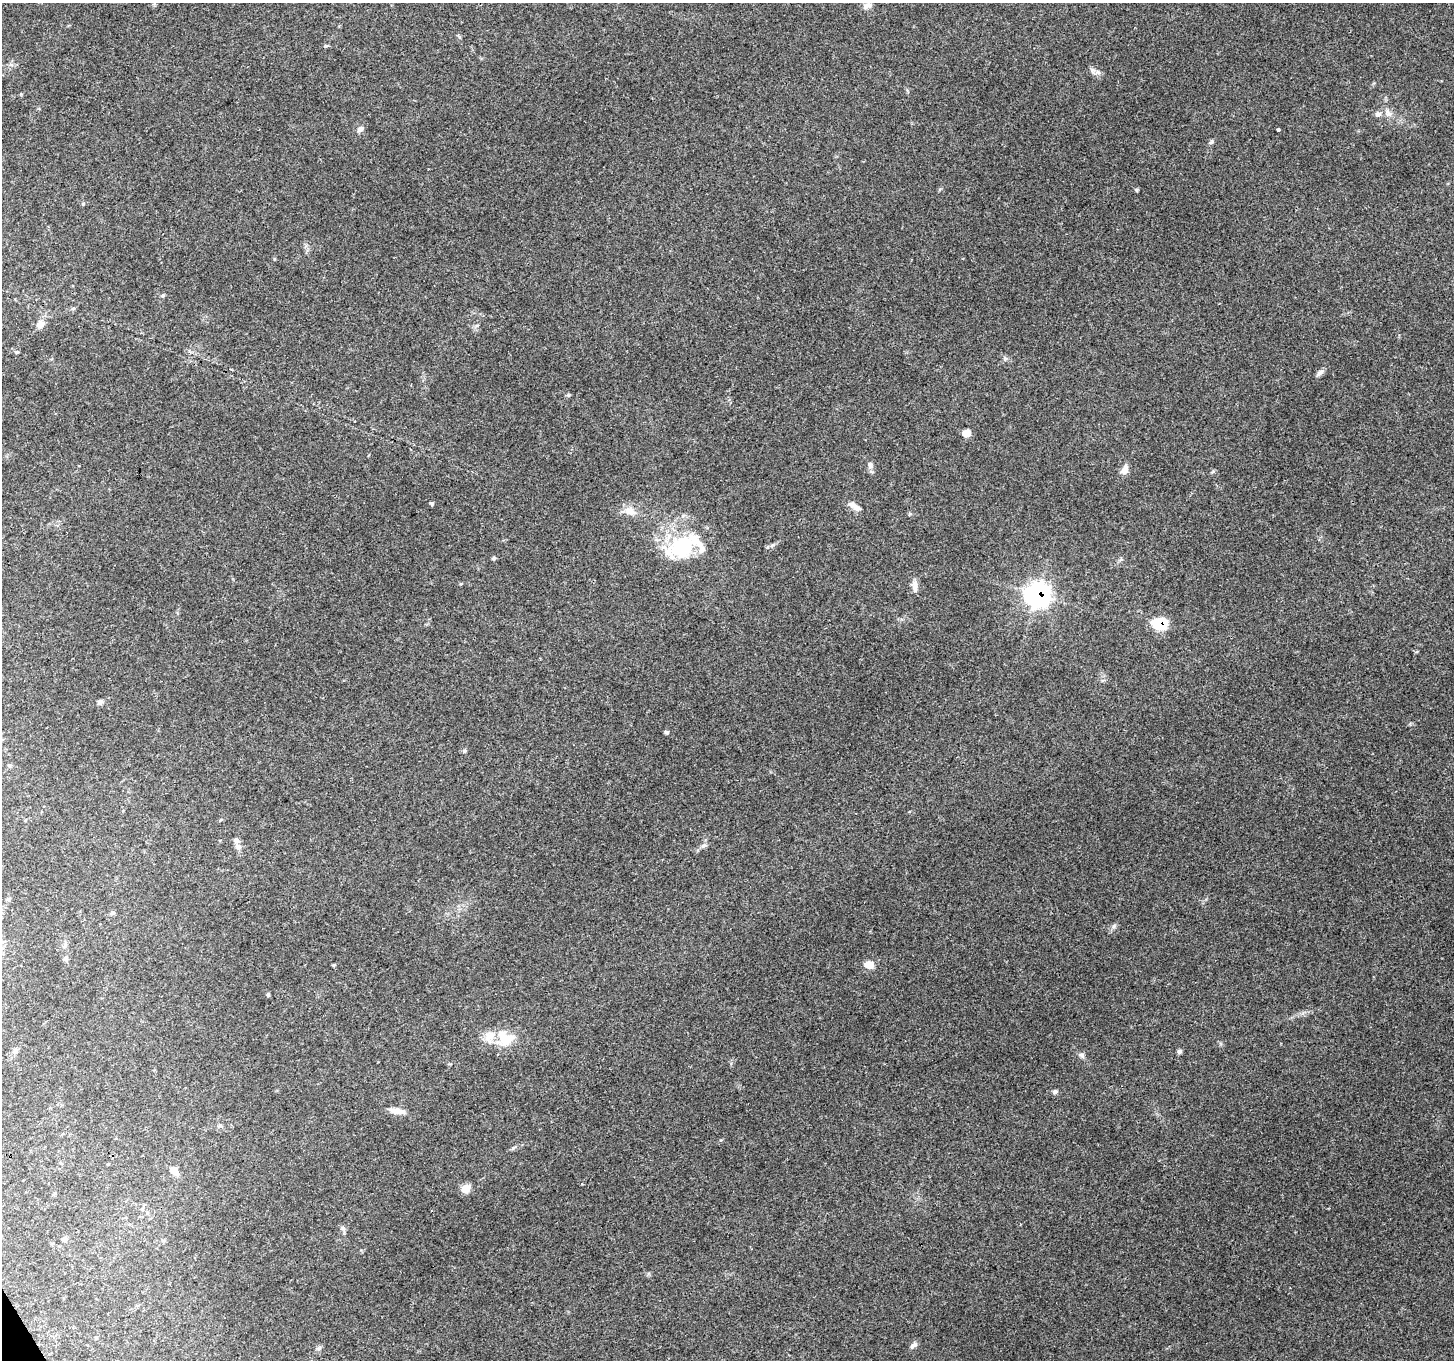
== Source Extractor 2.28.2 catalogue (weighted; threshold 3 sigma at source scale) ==
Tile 7 of 4 x 4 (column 3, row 2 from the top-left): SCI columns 2907-4358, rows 2824-4181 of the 5813 x 5708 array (HDU 1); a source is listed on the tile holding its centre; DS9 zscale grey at full resolution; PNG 1456 x 1362 px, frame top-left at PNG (2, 3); no overlay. Shown black and unused: <1% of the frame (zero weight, under 3 of 4 exposures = <1% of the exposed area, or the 3 px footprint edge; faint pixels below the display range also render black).
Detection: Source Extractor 2.28.2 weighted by HDU 2 'WHT'; one run over the whole footprint, this tile lists its part. Background 0.179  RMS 0.0072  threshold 0.0325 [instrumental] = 3 sigma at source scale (4.5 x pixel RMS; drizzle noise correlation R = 1.50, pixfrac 1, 0.0396/0.0396 arcsec/px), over >= 5 px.
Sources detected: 54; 1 inside a brighter object's white glare — not listed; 3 inside a brighter listed object's ellipse — not listed separately; the other 50 listed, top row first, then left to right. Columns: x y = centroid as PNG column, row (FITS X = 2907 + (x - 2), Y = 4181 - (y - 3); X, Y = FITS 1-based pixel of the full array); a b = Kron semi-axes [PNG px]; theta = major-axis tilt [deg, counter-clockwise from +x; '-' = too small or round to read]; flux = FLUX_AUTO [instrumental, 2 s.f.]
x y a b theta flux
867 6 15 8 27 4.2
1388 113 14 8 -56 4.3
1378 114 7 7 - 2.7
360 129 10 6 41 2.3
1278 130 4 3 - 4.1
1211 142 7 5 44 1.3
1136 190 5 4 - 0.99
83 204 5 4 - 0.97
163 295 6 4 19 0.86
73 308 6 4 1 1
40 324 11 8 31 5
17 352 5 4 - 0.79
1319 373 11 6 45 2.4
966 433 6 6 - 9.8
870 465 10 6 -83 2.5
1125 470 12 8 62 4.6
432 504 5 5 - 1.1
856 508 13 8 -24 3.9
630 511 17 10 -25 7.3
681 547 36 27 25 52
494 558 5 4 - 1
915 586 16 7 -85 4.2
1038 595 9 9 - 470
1159 624 10 8 -13 36
100 702 6 5 - 2.2
666 732 6 4 -14 1.2
9 765 6 5 - 1.1
236 840 8 7 - 2.5
704 845 9 6 11 2.1
8 899 5 4 - 1.3
113 913 6 4 0 1.1
1114 926 7 4 71 1.3
66 958 7 6 - 1.7
334 965 4 3 - 0.86
869 965 9 7 -12 8.3
268 994 5 4 - 0.91
503 1037 21 13 -85 13
1179 1051 6 5 - 1.8
1081 1055 9 5 -27 1.9
1055 1092 6 6 - 1.7
397 1111 20 7 -9 6.1
220 1125 6 4 -21 1.1
513 1148 7 4 32 1.3
108 1164 5 3 - 0.53
174 1171 10 7 -51 6.5
466 1188 10 9 - 6.3
343 1228 7 5 -46 1.6
65 1239 5 5 - 3.9
96 1337 5 4 - 0.81
914 1345 11 5 36 2.3
Overlapping masked pixels (flux is a lower limit): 2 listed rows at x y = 1038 595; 1159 624
Unlisted compact peaks at least as high as the median listed source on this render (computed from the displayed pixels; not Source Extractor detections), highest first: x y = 1092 70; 464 751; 568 395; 773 545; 1005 358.